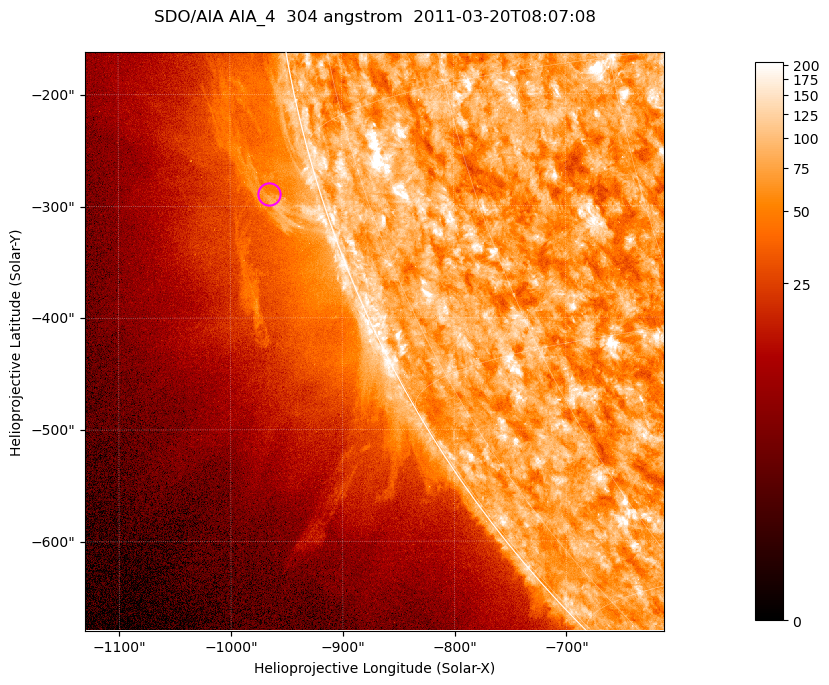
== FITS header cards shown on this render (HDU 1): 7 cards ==
TELESCOP= 'SDO/AIA '           / For AIA: SDO/AIA
INSTRUME= 'AIA_4   '           / For AIA: AIA_ATA1, AIA_ATA2, AIA_ATA3 or AIA_AT
WAVELNTH=                  304 / [angstrom] Wavelength
WAVEUNIT= 'angstrom'           / Wavelength unit: angstrom
DATE-OBS= '2011-03-20T08:07:08.123' / [ISO] Date when observation started; ISO 8
CTYPE1  = 'HPLN-TAN'           / CTYPE1; Typically HPLN
CTYPE2  = 'HPLT-TAN'           / CTYPE2; Typically HPLT

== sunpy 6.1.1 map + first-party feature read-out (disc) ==
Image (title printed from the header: SDO/AIA AIA_4  304 angstrom  2011-03-20T08:07:08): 863 x 863 px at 0.6 arcsec/px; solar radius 964 arcsec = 1605 px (partial field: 4.2% of the solar disc is inside the frame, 46% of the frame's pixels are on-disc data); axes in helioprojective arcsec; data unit not stated in the header (colour bar unlabelled)
Orientation: roll -0.131 deg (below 1 deg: not rotated)
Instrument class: DISC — disc imager (sunpy class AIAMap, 304 A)
Bright regions (active regions / flare kernels): reference = the on-disc median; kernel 7 px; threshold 5 sigma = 123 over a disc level ~74.9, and >= 1.15x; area >= 744 px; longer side >= 10 px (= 6 arcsec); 0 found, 0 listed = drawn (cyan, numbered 1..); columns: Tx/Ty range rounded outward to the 2 arcsec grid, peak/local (2 s.f.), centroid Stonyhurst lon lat
Off-limb structures (1.02-1.3 R_sun): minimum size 372 px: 3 found; the strongest spans PA ~100..110 deg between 1.02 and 1.08 R_sun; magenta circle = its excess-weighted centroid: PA ~105 deg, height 1.05 R_sun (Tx ~-966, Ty ~-290 arcsec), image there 1.6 x the reference